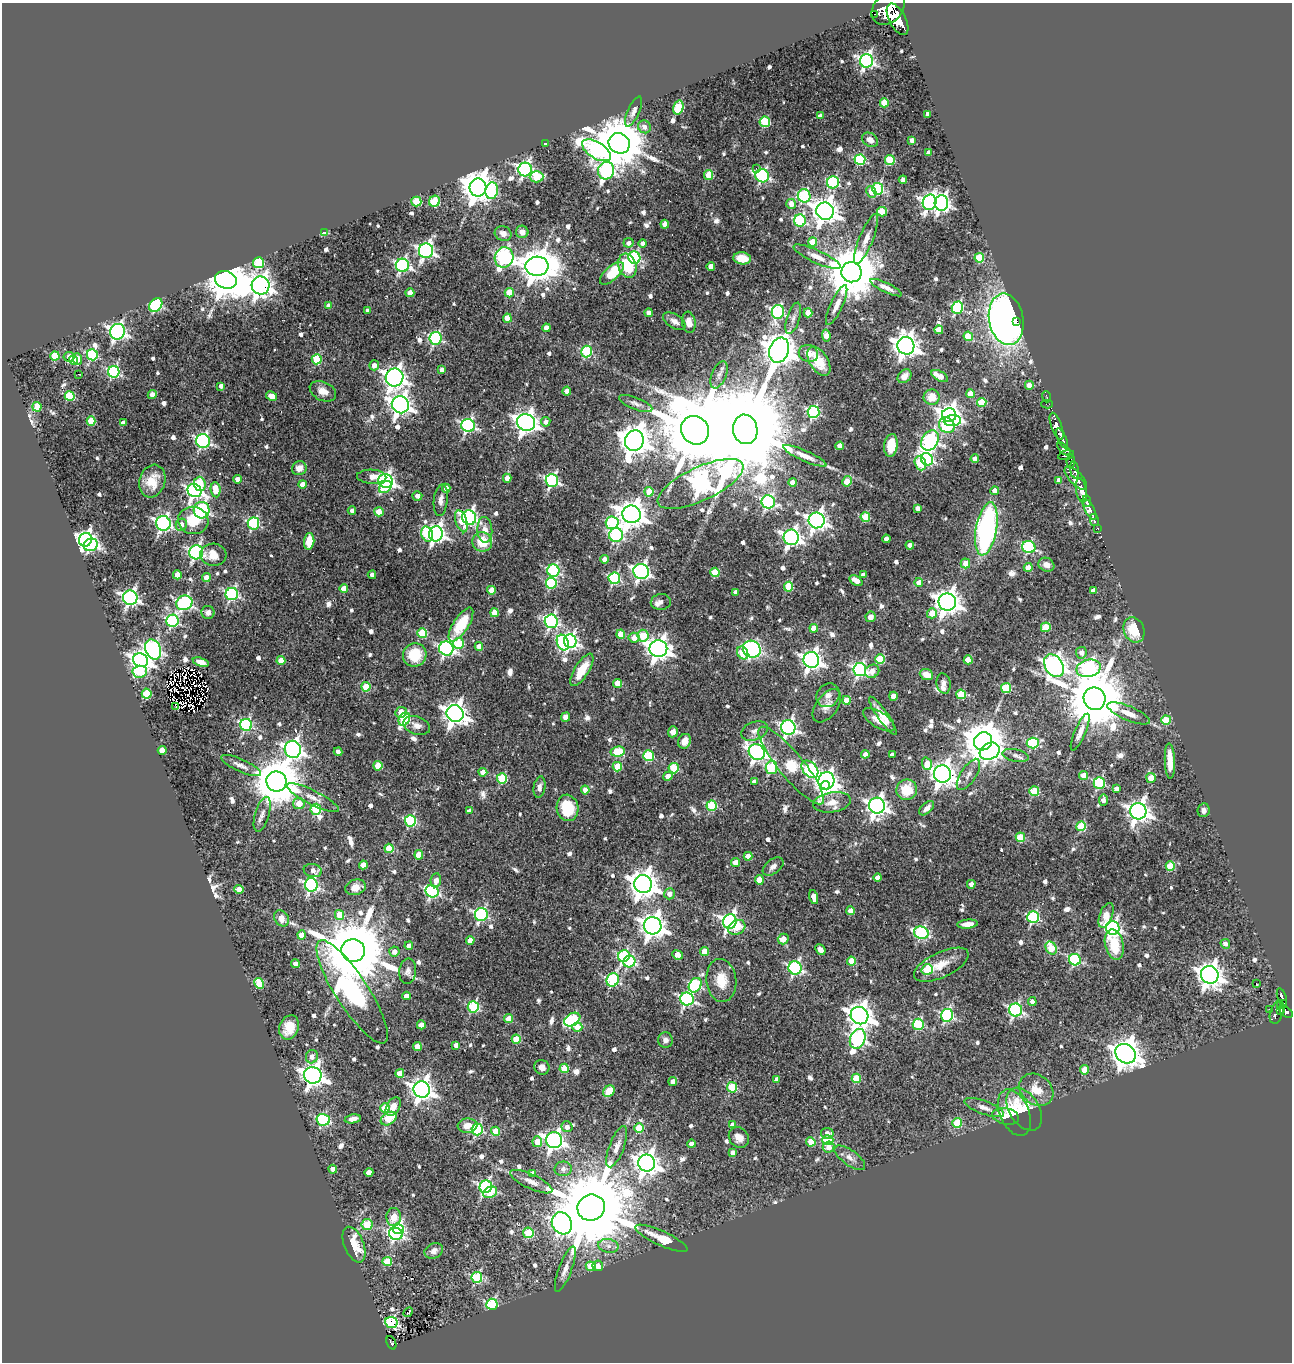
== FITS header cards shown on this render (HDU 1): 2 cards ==
NAXIS1  =                 1290
NAXIS2  =                 1360

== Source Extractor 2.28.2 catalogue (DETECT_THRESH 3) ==
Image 1290 x 1360 px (HDU 1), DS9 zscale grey, 1 PNG px = 1 image px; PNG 1294 x 1364 px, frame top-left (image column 1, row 1360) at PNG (2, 3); each listed source drawn as its Kron ellipse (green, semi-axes under 4 px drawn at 4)
Background 0.428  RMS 0.034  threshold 0.103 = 3 sigma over >= 5 px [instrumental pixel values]
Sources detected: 821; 3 with non-positive FLUX_AUTO (blend fragments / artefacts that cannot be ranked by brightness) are neither listed nor drawn; of the other 818, the 500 brightest by FLUX_AUTO listed and drawn (318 fainter detections omitted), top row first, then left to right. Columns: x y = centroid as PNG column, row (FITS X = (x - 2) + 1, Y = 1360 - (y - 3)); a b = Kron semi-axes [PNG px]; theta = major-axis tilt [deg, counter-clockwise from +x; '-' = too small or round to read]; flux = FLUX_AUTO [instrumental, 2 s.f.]
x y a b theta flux
888 8 19 14 46 2200
874 14 2 2 - 12000
897 19 17 8 -62 1400
866 61 7 6 - 770
884 103 4 4 - 57
678 108 7 5 73 150
633 111 16 6 65 12
928 114 4 4 - 20
820 116 4 4 - 15
765 122 5 5 - 170
644 127 6 6 - 14
870 140 8 6 -34 16
912 140 4 4 - 14
619 143 11 10 - 16000
546 144 4 3 - 17
596 150 16 8 -31 710
929 153 4 4 - 23
860 160 5 5 - 250
890 160 5 5 - 120
756 168 2 2 - 15
525 169 7 6 - 700
606 171 9 8 - 520
709 175 5 4 - 76
762 176 7 6 - 460
537 177 7 5 2 96
903 180 4 4 - 23
833 182 6 6 - 250
478 187 9 8 - 5200
878 189 6 5 - 270
492 191 8 6 82 150
871 192 6 4 -62 37
804 196 6 6 - 270
434 201 6 5 - 110
416 202 5 5 - 96
930 202 8 7 - 870
941 203 8 7 - 880
791 204 5 5 - 30
825 211 9 8 - 2800
882 212 5 4 - 61
800 221 6 6 - 260
665 224 4 4 - 26
522 232 6 6 - 19
325 233 4 4 - 68
503 234 8 7 - 20
866 239 27 7 68 26
812 242 4 4 - 61
629 243 5 4 - 13
643 244 4 4 - 12
426 251 7 7 - 840
504 257 10 9 - 730
817 257 25 6 -24 22
634 258 6 6 - 320
742 258 9 6 -7 46
979 258 5 4 - 83
258 263 5 5 - 190
402 265 6 6 - 560
537 266 11 9 4 5500
627 266 12 9 -71 92
711 266 4 4 - 22
851 272 10 10 - 19000
612 273 15 6 43 87
226 280 11 8 -18 9100
261 285 9 9 - 1900
886 288 17 5 -25 16
410 293 4 4 - 29
509 293 4 4 - 68
156 305 8 5 51 370
837 305 22 6 65 20
329 306 4 4 - 18
957 308 6 5 - 260
368 311 4 3 - 12
778 312 7 6 - 450
649 313 4 4 - 18
808 313 4 4 - 48
507 318 4 4 - 38
793 318 16 6 73 13
1006 319 26 17 -80 1600
674 321 12 7 -32 14
1017 321 3 3 - 21
689 322 11 6 -81 19
546 328 4 4 - 20
939 330 4 4 - 39
117 332 8 7 - 960
826 335 6 4 -81 23
968 336 5 4 - 92
436 338 6 6 - 380
906 346 9 8 - 2400
779 350 13 9 69 5200
586 351 6 5 - 220
808 353 10 8 -22 23
92 355 5 5 - 230
55 356 4 4 - 100
69 357 5 5 - 15
78 359 6 4 -83 48
317 359 5 5 - 130
74 360 5 4 - 62
819 361 16 9 -58 52
374 365 5 5 - 17
442 370 4 4 - 17
114 372 6 5 - 370
78 374 3 2 - 21
719 375 14 7 67 13
905 376 8 6 46 17
940 376 9 4 -28 31
395 377 9 9 - 1800
1029 385 4 4 - 25
221 386 4 4 - 12
323 391 14 9 -26 25
567 391 4 4 - 22
970 394 4 4 - 32
152 395 5 4 - 24
70 396 5 5 - 120
272 396 6 4 -28 20
932 397 8 8 - 44
1047 397 6 3 -71 13
982 402 5 4 - 90
636 404 18 6 -21 12
1047 404 6 2 1 13
400 405 9 8 - 1700
37 407 5 4 - 72
814 412 6 6 - 350
949 415 7 7 - 1600
91 421 5 4 - 76
952 421 9 5 3 240
526 422 9 8 - 2000
546 422 5 4 - 14
123 423 4 4 - 25
468 425 7 6 - 530
947 425 8 7 - 150
1057 426 14 5 -69 700
745 429 15 12 -81 93000
695 430 15 13 -51 33000
1062 438 11 4 -66 370
930 440 11 8 57 600
203 441 7 6 - 580
634 441 10 9 - 4200
891 445 11 6 83 55
840 446 4 4 - 25
1064 449 8 4 -45 160
1066 455 8 4 14 220
805 456 23 5 -24 26
927 459 6 5 - 410
975 459 4 4 - 25
1071 461 6 4 83 180
920 463 7 5 -70 120
299 468 7 7 - 20
1074 470 8 4 -82 180
372 477 14 7 -2 24
507 478 4 4 - 23
1076 478 15 6 -47 490
238 479 4 4 - 15
552 480 6 6 - 440
1059 480 4 4 - 18
152 481 17 13 72 46
385 481 7 7 - 880
847 481 5 4 - 64
792 482 4 4 - 18
200 484 7 6 - 93
302 484 4 4 - 27
701 484 47 16 25 1700
385 487 7 5 36 48
446 488 4 4 - 22
216 490 7 5 -82 51
1081 490 12 5 -81 1800
195 491 7 6 - 740
995 491 4 4 - 21
649 492 5 4 - 66
417 496 5 4 - 16
441 500 16 7 84 15
1087 501 6 3 -85 200
768 502 7 6 - 490
918 508 4 4 - 14
1089 509 11 4 -61 600
202 510 8 8 - 500
352 510 4 4 - 13
379 512 5 4 - 30
631 514 9 9 - 3400
865 517 5 4 - 95
469 518 7 7 - 870
193 520 15 13 -9 69
817 520 8 8 - 1300
1094 520 6 3 -76 110
461 521 11 5 -72 47
163 523 7 7 - 730
253 523 6 6 - 300
612 523 6 6 - 210
181 525 6 5 - 17
1097 528 3 3 - 55
986 529 27 10 80 670
485 530 13 7 -86 22
427 534 8 5 -76 170
436 534 7 6 - 1100
616 535 7 7 - 380
791 537 8 7 - 1100
886 539 4 4 - 16
85 540 7 6 - 970
309 541 8 5 83 48
482 542 10 9 - 61
91 545 7 6 - 350
910 545 4 4 - 12
1029 547 7 6 - 250
196 552 7 7 - 580
213 555 13 11 -5 30
604 559 4 4 - 14
965 563 5 4 - 35
1046 565 8 6 -26 17
1028 567 4 4 - 35
553 571 6 6 - 380
641 572 8 7 - 810
715 572 4 4 - 90
177 575 4 4 - 37
372 575 4 4 - 13
863 575 4 4 - 13
206 578 4 4 - 33
614 578 6 6 - 280
856 581 7 4 -34 23
919 582 4 4 - 27
551 583 6 5 - 220
789 587 5 4 - 110
344 588 4 4 - 37
491 590 4 4 - 39
1093 591 4 4 - 17
736 592 4 4 - 21
232 594 6 6 - 410
130 598 7 7 - 800
661 602 10 8 10 13
947 602 9 8 - 2700
184 603 8 7 - 540
208 612 6 6 - 12
494 613 4 4 - 53
932 613 5 5 - 36
871 617 5 5 - 17
172 621 6 6 - 340
551 621 6 6 - 610
461 625 19 7 57 91
1046 627 5 5 - 81
814 628 4 4 - 38
1134 630 13 10 -69 81
422 633 5 4 - 120
621 634 4 4 - 43
643 636 6 5 - 110
634 638 5 5 - 26
570 641 7 6 - 720
563 642 8 5 -69 280
458 643 5 5 - 130
479 646 4 4 - 27
153 649 10 7 -67 690
446 649 7 7 - 630
658 649 9 8 - 2100
752 649 9 8 - 470
743 653 7 5 -62 77
1081 653 6 5 - 17
415 655 12 11 - 91
880 659 5 5 - 110
141 660 7 6 - 1500
281 660 4 4 - 38
811 660 8 7 - 1500
968 660 4 4 - 51
201 662 8 4 -16 17
1054 666 12 8 -58 1800
1089 668 12 8 12 770
582 670 19 7 58 55
860 670 6 6 - 560
872 671 7 6 - 28
140 672 7 6 - 160
926 675 7 5 -22 35
617 683 4 4 - 51
944 683 10 7 -79 12
366 687 5 4 - 110
1006 688 5 5 - 140
147 694 5 5 - 140
961 694 5 5 - 100
828 695 13 11 45 16
893 696 4 4 - 39
1095 699 11 10 - 23000
847 700 4 4 - 66
176 706 3 2 - 21
827 706 19 10 53 25
401 712 6 5 - 39
455 713 9 8 - 2100
1129 713 23 7 -23 30
883 716 23 5 -55 31
566 717 5 4 - 17
404 719 7 5 62 210
879 720 18 8 -32 32
1166 720 5 4 - 76
246 725 6 6 - 380
417 725 14 8 -18 17
788 728 7 7 - 810
755 731 14 9 21 17
673 732 5 5 - 15
1080 732 20 5 67 20
684 741 7 6 - 26
983 741 9 8 - 9100
1033 743 6 5 - 230
293 749 8 8 - 1200
162 750 4 4 - 41
990 751 10 8 30 740
338 752 4 4 - 13
618 752 7 5 9 130
757 752 8 7 - 1000
865 754 4 4 - 17
892 755 4 4 - 15
1016 755 13 6 -11 12
649 756 5 5 - 180
1170 761 18 5 -88 34
927 764 6 5 - 42
791 765 49 12 -50 140
241 766 21 6 -24 16
378 766 5 4 - 86
617 767 5 4 - 88
674 768 5 5 - 130
771 768 6 5 - 200
810 769 10 7 -49 350
483 772 4 4 - 23
942 774 8 8 - 2300
968 774 18 7 57 17
1083 775 5 4 - 35
668 776 5 4 - 27
502 778 5 5 - 150
1151 778 5 5 - 34
826 781 8 8 - 1400
276 782 10 10 - 13000
754 782 4 3 - 14
1099 783 5 5 - 240
825 786 4 4 - 370
540 787 11 5 80 12
1116 789 4 4 - 13
585 790 4 4 - 25
907 790 10 10 - 62
1034 791 5 4 - 110
313 798 29 7 -27 25
1103 800 5 4 - 15
832 802 19 10 9 31
299 804 6 5 - 33
712 806 5 5 - 180
877 806 8 8 - 1400
567 808 13 10 -77 97
927 808 9 5 43 13
316 809 5 5 - 130
1204 810 7 6 - 13
469 811 4 3 - 13
1138 811 8 8 - 1700
262 814 18 7 73 15
410 821 5 5 - 270
1081 826 5 5 - 140
1020 837 5 4 - 100
389 848 4 4 - 96
419 855 4 4 - 68
748 856 4 4 - 29
735 863 4 4 - 40
363 865 4 4 - 30
1170 866 5 4 - 94
773 867 12 7 37 13
313 870 9 6 -10 18
878 878 4 4 - 19
436 880 7 5 83 22
759 880 5 4 - 37
643 884 9 9 - 3700
971 884 4 4 - 26
311 885 6 6 - 570
356 887 10 7 16 33
239 889 5 4 - 33
432 891 6 6 - 460
669 894 5 5 - 16
814 897 7 4 -75 30
851 911 4 4 - 37
481 914 6 6 - 430
339 915 5 4 - 78
1106 915 13 6 69 27
1033 917 6 6 - 320
281 918 8 6 -55 25
730 921 7 7 - 940
968 924 10 4 5 19
653 926 9 8 - 2400
737 927 9 7 29 43
1113 928 7 7 - 690
921 933 7 6 - 370
301 935 4 4 - 35
783 939 5 5 - 26
470 940 4 4 - 31
1114 944 15 9 -77 76
1225 944 5 4 - 12
409 946 4 4 - 14
1051 948 7 5 -61 110
353 950 12 11 - 30000
820 950 6 4 -48 18
394 952 5 5 - 16
704 952 4 4 - 55
678 955 5 4 - 47
624 956 6 5 - 260
1075 960 6 5 - 280
629 961 6 5 - 270
851 961 4 4 - 71
295 964 4 4 - 13
941 965 30 12 25 49
795 968 6 6 - 500
927 970 5 5 - 130
408 971 12 8 83 12
1210 975 9 8 - 2500
613 980 7 6 - 330
721 980 21 15 -84 49
259 983 6 4 -63 85
1256 984 4 2 - 54
695 985 8 6 57 290
352 992 60 16 -57 560
407 996 4 4 - 25
1282 997 9 4 -71 65
687 999 7 6 - 560
1032 1002 4 4 - 13
1284 1003 4 2 - 34
1281 1006 4 3 - 33
473 1007 5 5 - 250
1269 1009 2 2 - 14
1016 1010 6 6 - 540
1281 1010 4 3 - 170
1277 1012 12 6 72 190
1286 1012 7 4 -37 170
947 1015 6 6 - 400
859 1016 9 8 - 2700
509 1019 4 4 - 45
572 1020 8 6 31 210
918 1024 5 5 - 230
421 1025 4 4 - 33
289 1027 12 9 68 41
577 1027 5 5 - 53
516 1039 4 4 - 80
858 1039 10 7 70 620
665 1040 8 7 - 13
456 1045 4 4 - 15
417 1046 4 4 - 42
1125 1054 11 9 -37 3800
312 1057 7 6 - 14
542 1067 8 7 - 14
564 1068 5 4 - 93
1084 1070 5 4 - 42
400 1073 4 4 - 45
313 1075 9 8 - 2000
856 1078 5 4 - 100
776 1079 4 4 - 16
673 1081 4 4 - 19
732 1087 5 5 - 180
422 1090 8 8 - 1800
1036 1090 18 14 -38 48
609 1091 6 5 - 48
393 1107 10 6 59 25
385 1108 5 4 - 81
984 1108 21 6 -21 17
1024 1109 23 15 -57 83
1014 1113 24 14 -66 75
1006 1116 13 8 -13 47
353 1119 8 4 10 16
389 1119 8 6 33 72
323 1120 7 5 -14 340
957 1123 5 4 - 100
732 1125 4 4 - 12
468 1126 10 7 6 24
567 1127 5 5 - 17
639 1128 5 4 - 93
477 1129 6 5 - 270
496 1131 4 4 - 70
827 1133 6 5 - 14
739 1138 11 9 -50 20
554 1140 8 8 - 1100
828 1140 5 5 - 190
537 1142 5 5 - 49
811 1142 4 4 - 49
691 1144 4 4 - 20
617 1147 22 7 69 19
829 1147 6 5 - 23
733 1153 4 4 - 16
850 1158 18 7 -36 15
647 1163 8 8 - 2300
333 1169 4 4 - 25
563 1169 8 7 - 14
369 1172 4 4 - 23
533 1173 4 4 - 19
531 1182 23 7 -25 23
486 1187 6 6 - 530
490 1192 7 5 27 66
591 1208 14 13 - 54000
394 1217 9 7 -87 90
562 1223 11 9 -61 1200
367 1224 5 5 - 100
398 1229 6 5 - 250
528 1233 5 5 - 140
396 1234 7 6 - 480
661 1238 28 7 -25 54
354 1245 19 10 -68 75
608 1246 10 7 -11 13
434 1251 10 7 26 14
387 1261 5 4 - 99
591 1266 5 4 - 69
598 1266 5 5 - 24
565 1269 24 6 69 20
477 1277 5 5 - 270
492 1304 6 5 - 320
408 1312 5 3 - 38
391 1322 6 5 - 300
391 1343 7 4 -66 49
At the frame edge (FLAGS 8, measured only in part): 1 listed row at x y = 888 8
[318 fainter detections neither listed nor drawn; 3 non-positive-flux detections neither listed nor drawn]